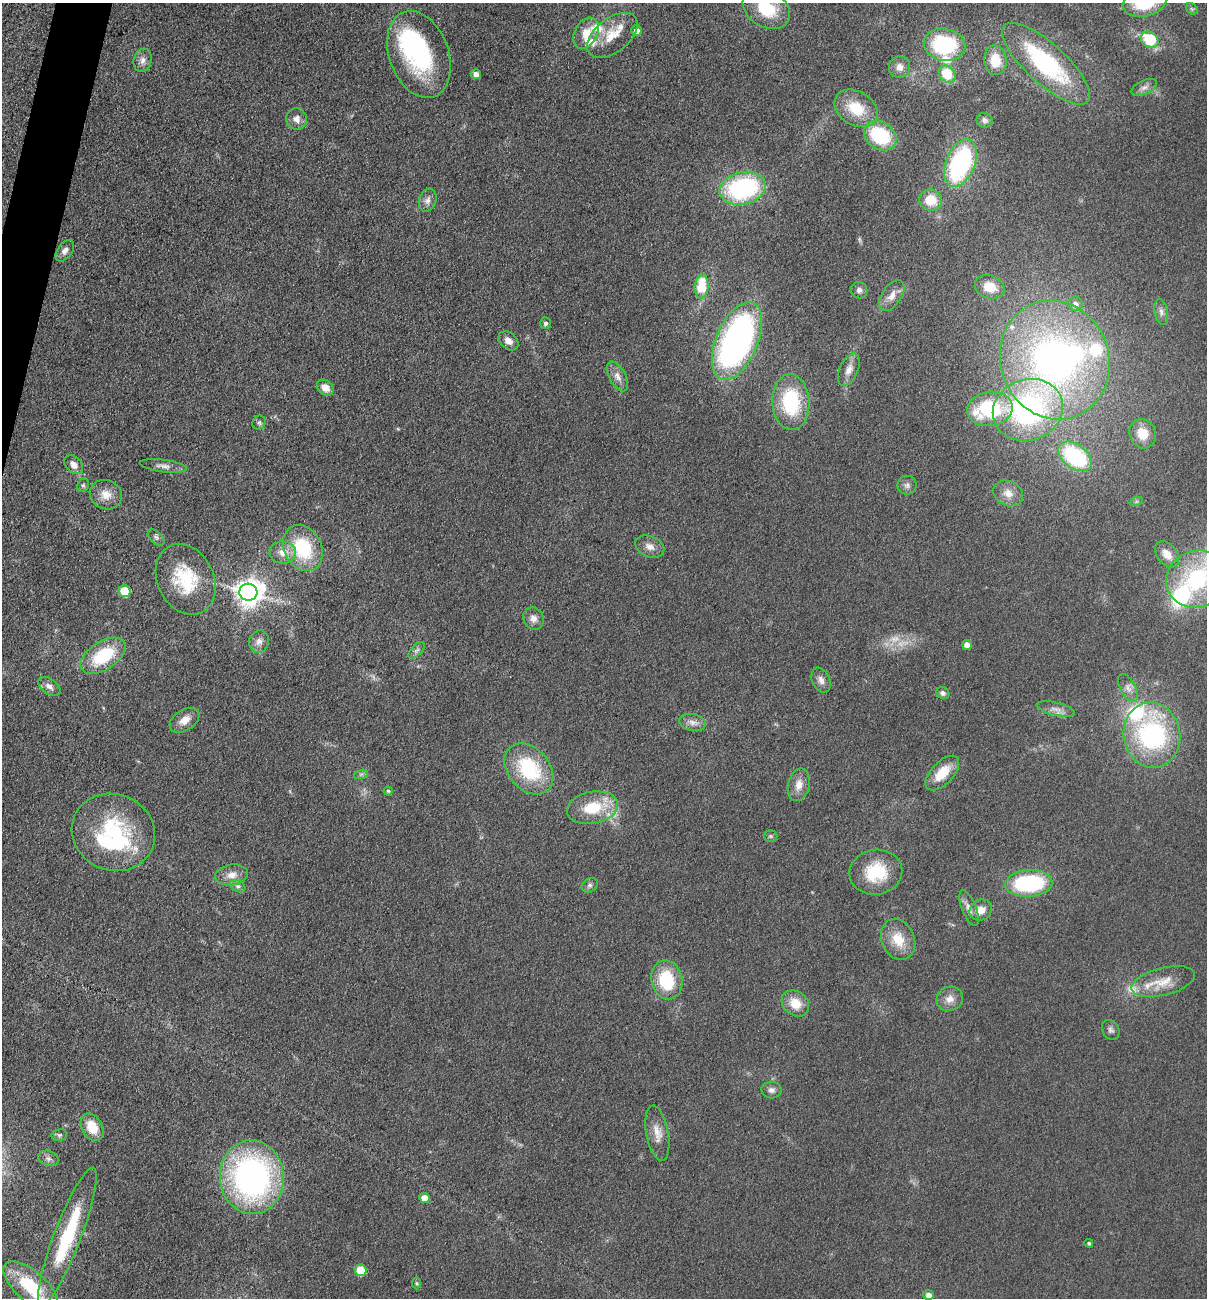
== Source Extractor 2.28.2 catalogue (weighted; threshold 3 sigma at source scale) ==
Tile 11 of 4 x 4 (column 3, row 3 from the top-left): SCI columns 2592-3796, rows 1298-2593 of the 5254 x 5200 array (HDU 1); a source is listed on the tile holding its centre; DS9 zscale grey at full resolution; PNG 1209 x 1300 px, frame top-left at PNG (2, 3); each listed source drawn as its Kron ellipse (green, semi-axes under 4 px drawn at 4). Shown black and unused: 1% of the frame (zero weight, under 3 of 5 exposures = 3% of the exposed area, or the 3 px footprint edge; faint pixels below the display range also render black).
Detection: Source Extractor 2.28.2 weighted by HDU 2 'WHT'; one run over the whole footprint, this tile lists its part. Background 0.119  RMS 0.008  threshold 0.0358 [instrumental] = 3 sigma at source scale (4.5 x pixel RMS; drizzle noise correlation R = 1.50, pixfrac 1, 0.05/0.05 arcsec/px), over >= 5 px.
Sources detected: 124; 2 too faint to see at this stretch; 2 inside a brighter object's white glare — neither listed nor drawn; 13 inside a brighter listed object's ellipse — not listed separately; the other 107 listed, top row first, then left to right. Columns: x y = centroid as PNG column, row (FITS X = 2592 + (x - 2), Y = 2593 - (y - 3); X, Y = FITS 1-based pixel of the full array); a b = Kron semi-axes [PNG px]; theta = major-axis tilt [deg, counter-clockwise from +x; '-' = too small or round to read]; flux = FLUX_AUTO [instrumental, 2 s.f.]
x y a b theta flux
1145 3 22 13 13 44
766 9 25 18 -31 41
1192 9 6 5 - 1.6
637 31 5 5 - 5.1
586 33 16 11 61 13
612 35 29 17 38 21
1150 40 9 7 -36 40
945 45 21 16 -12 81
419 54 45 29 -70 92
143 60 12 9 74 4.9
995 60 15 11 -85 22
1046 64 56 20 -42 110
900 67 11 10 - 6.3
476 74 5 5 - 4.6
947 74 9 7 -47 26
1144 87 13 7 23 4.2
856 108 23 17 -32 27
296 119 11 10 - 5.9
984 120 8 7 - 3.2
880 136 17 13 -33 53
960 163 25 14 67 120
743 188 23 16 12 120
428 200 12 8 70 4.5
931 200 11 10 - 18
65 251 12 7 53 4.6
702 287 12 7 85 29
990 287 15 11 -21 17
859 290 8 8 - 3
892 295 17 9 56 7.5
1075 304 8 7 - 4.7
1161 312 13 6 -79 4
545 323 6 5 - 2
508 341 11 8 -39 6.2
737 341 41 21 67 290
1055 360 60 54 -69 330
849 370 17 9 65 7.4
617 376 16 8 -61 6.3
325 388 9 7 -41 7.7
791 402 28 18 -87 60
990 409 23 17 8 58
1028 410 36 30 19 160
259 422 7 6 - 1.9
1143 434 15 13 -65 15
1075 456 19 12 -36 84
74 465 11 7 -45 6
163 466 23 6 -7 5
83 485 7 5 67 1.6
907 485 9 9 - 3.5
1008 493 15 12 -27 9.9
106 495 16 14 -22 11
1136 502 7 4 19 1.4
156 537 10 6 -43 2.2
650 547 15 10 -23 6.7
303 548 24 18 -63 51
283 552 13 11 -6 9.9
1167 554 15 10 -50 9.9
186 579 37 28 -64 49
1197 579 31 28 20 78
125 591 6 5 - 38
248 592 9 8 - 890
533 618 11 10 - 5.2
259 642 11 9 74 5.1
967 645 5 4 - 6.4
417 650 10 5 44 2.6
103 656 25 14 33 45
821 680 13 8 -66 4.9
49 686 12 7 -35 5
1128 688 15 7 -61 5.5
943 693 7 6 - 2.8
1056 709 19 6 -13 5.9
185 720 16 10 33 9.2
692 722 13 8 -11 5.1
1152 735 32 28 -79 130
529 769 29 20 -49 61
942 773 21 11 46 20
361 774 7 4 18 1.6
799 785 17 10 77 8.6
388 791 4 4 - 1.1
593 808 26 16 10 32
113 832 42 38 -23 83
770 836 7 5 -1 1.5
876 872 26 22 8 38
232 875 16 10 8 8.5
1029 883 23 13 3 84
590 885 8 6 31 2.4
238 886 8 5 -26 2.4
969 908 19 7 -68 5.4
981 910 12 10 33 7.9
898 939 21 16 -66 20
667 980 19 15 -77 41
1163 982 32 13 14 17
950 999 13 12 - 7.7
795 1003 15 12 -39 15
1111 1030 10 8 -60 2.9
771 1090 10 8 -4 3.8
92 1127 15 10 -60 17
657 1133 28 11 -80 11
59 1135 8 5 13 1.8
48 1158 11 7 -19 3.6
252 1177 37 32 -86 240
424 1198 5 5 - 11
67 1237 74 13 69 79
1089 1243 4 4 - 1.4
361 1270 6 5 - 30
416 1283 6 4 -89 1.1
31 1286 34 15 -41 51
928 1295 5 5 - 4.5
Isophote crosses this tile's border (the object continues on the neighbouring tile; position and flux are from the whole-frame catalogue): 4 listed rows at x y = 1145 3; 766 9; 1197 579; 31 1286